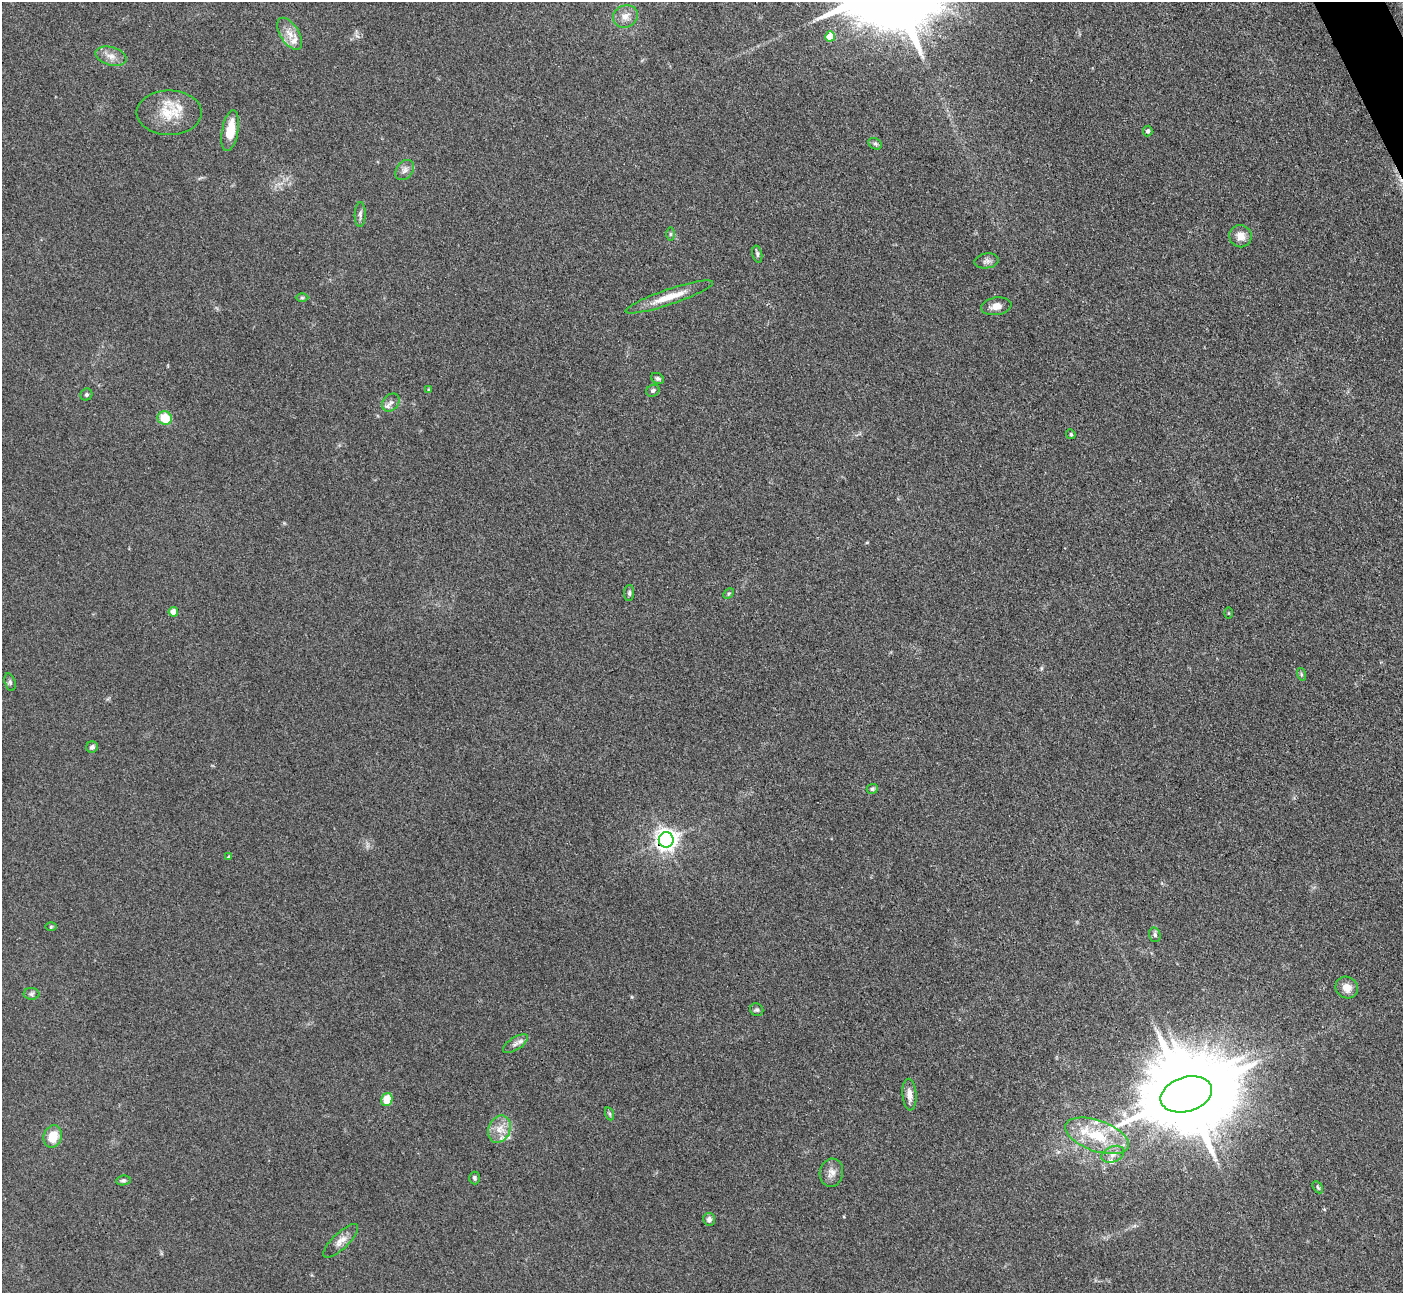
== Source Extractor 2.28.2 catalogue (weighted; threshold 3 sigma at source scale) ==
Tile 10 of 4 x 4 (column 2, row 3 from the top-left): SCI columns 1411-2811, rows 1581-2871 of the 5623 x 5610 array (HDU 1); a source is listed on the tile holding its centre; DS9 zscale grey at full resolution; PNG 1405 x 1295 px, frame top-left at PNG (2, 2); each listed source drawn as its Kron ellipse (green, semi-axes under 4 px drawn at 4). Shown black and unused: <1% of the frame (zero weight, under 3 of 4 exposures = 1% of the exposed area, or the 3 px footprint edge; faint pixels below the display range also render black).
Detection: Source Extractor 2.28.2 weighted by HDU 2 'WHT'; one run over the whole footprint, this tile lists its part. Background 0.201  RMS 0.0081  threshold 0.0365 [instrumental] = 3 sigma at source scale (4.5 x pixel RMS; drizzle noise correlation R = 1.50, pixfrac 1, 0.05/0.05 arcsec/px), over >= 5 px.
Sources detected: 57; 1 inside a brighter object's white glare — neither listed nor drawn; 2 inside a brighter listed object's ellipse — not listed separately; the other 54 listed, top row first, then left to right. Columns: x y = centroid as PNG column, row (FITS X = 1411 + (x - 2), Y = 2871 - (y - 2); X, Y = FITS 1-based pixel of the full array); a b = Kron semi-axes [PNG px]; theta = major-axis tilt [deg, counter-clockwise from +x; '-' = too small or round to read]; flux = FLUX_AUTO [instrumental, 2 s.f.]
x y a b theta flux
625 16 13 11 28 7.3
290 34 18 9 -57 8.5
830 36 5 5 - 20
111 56 16 9 -15 6.7
169 113 32 22 0 26
230 131 21 8 80 18
1148 131 5 4 - 1.6
875 144 7 5 -30 1.8
405 170 11 8 51 4.1
360 214 12 5 88 2.5
671 234 6 4 -90 1.4
1240 236 11 11 - 8.1
757 254 8 5 -78 1.8
987 261 12 7 8 3.5
669 297 46 7 19 17
302 298 6 4 0 1.1
996 306 15 8 9 6.1
658 378 7 5 -31 1.7
429 389 4 3 - 0.71
653 391 7 5 30 1.8
86 395 6 5 - 1.7
391 403 10 7 48 4
165 418 7 6 - 20
1071 434 5 4 - 1.3
629 593 8 5 90 1.8
729 594 6 4 44 1
173 612 4 4 - 7.8
1229 613 6 4 -90 0.73
1301 674 6 4 -72 1.1
10 682 9 5 -74 1.7
92 747 6 5 - 2.2
872 789 6 5 - 1.5
666 840 7 7 - 580
229 857 4 4 - 1.2
51 927 6 4 1 0.88
1155 935 7 5 -74 1.9
1347 988 11 10 - 7.8
31 994 8 6 2 2
757 1010 7 6 - 1.7
515 1044 14 6 34 4
1186 1094 26 17 17 13000
909 1095 16 7 -85 5.5
387 1100 7 5 75 16
610 1114 6 4 -71 1.2
499 1129 14 10 68 9.4
1097 1136 33 15 -19 33
53 1137 11 9 73 15
1113 1154 12 7 23 4.4
831 1173 14 11 78 5.9
474 1178 6 5 - 1.6
123 1180 7 5 7 1.5
1318 1187 6 4 -58 1.2
709 1219 6 6 - 2.9
341 1241 23 8 43 7
Overlapping masked pixels (flux is a lower limit): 1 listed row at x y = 666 840